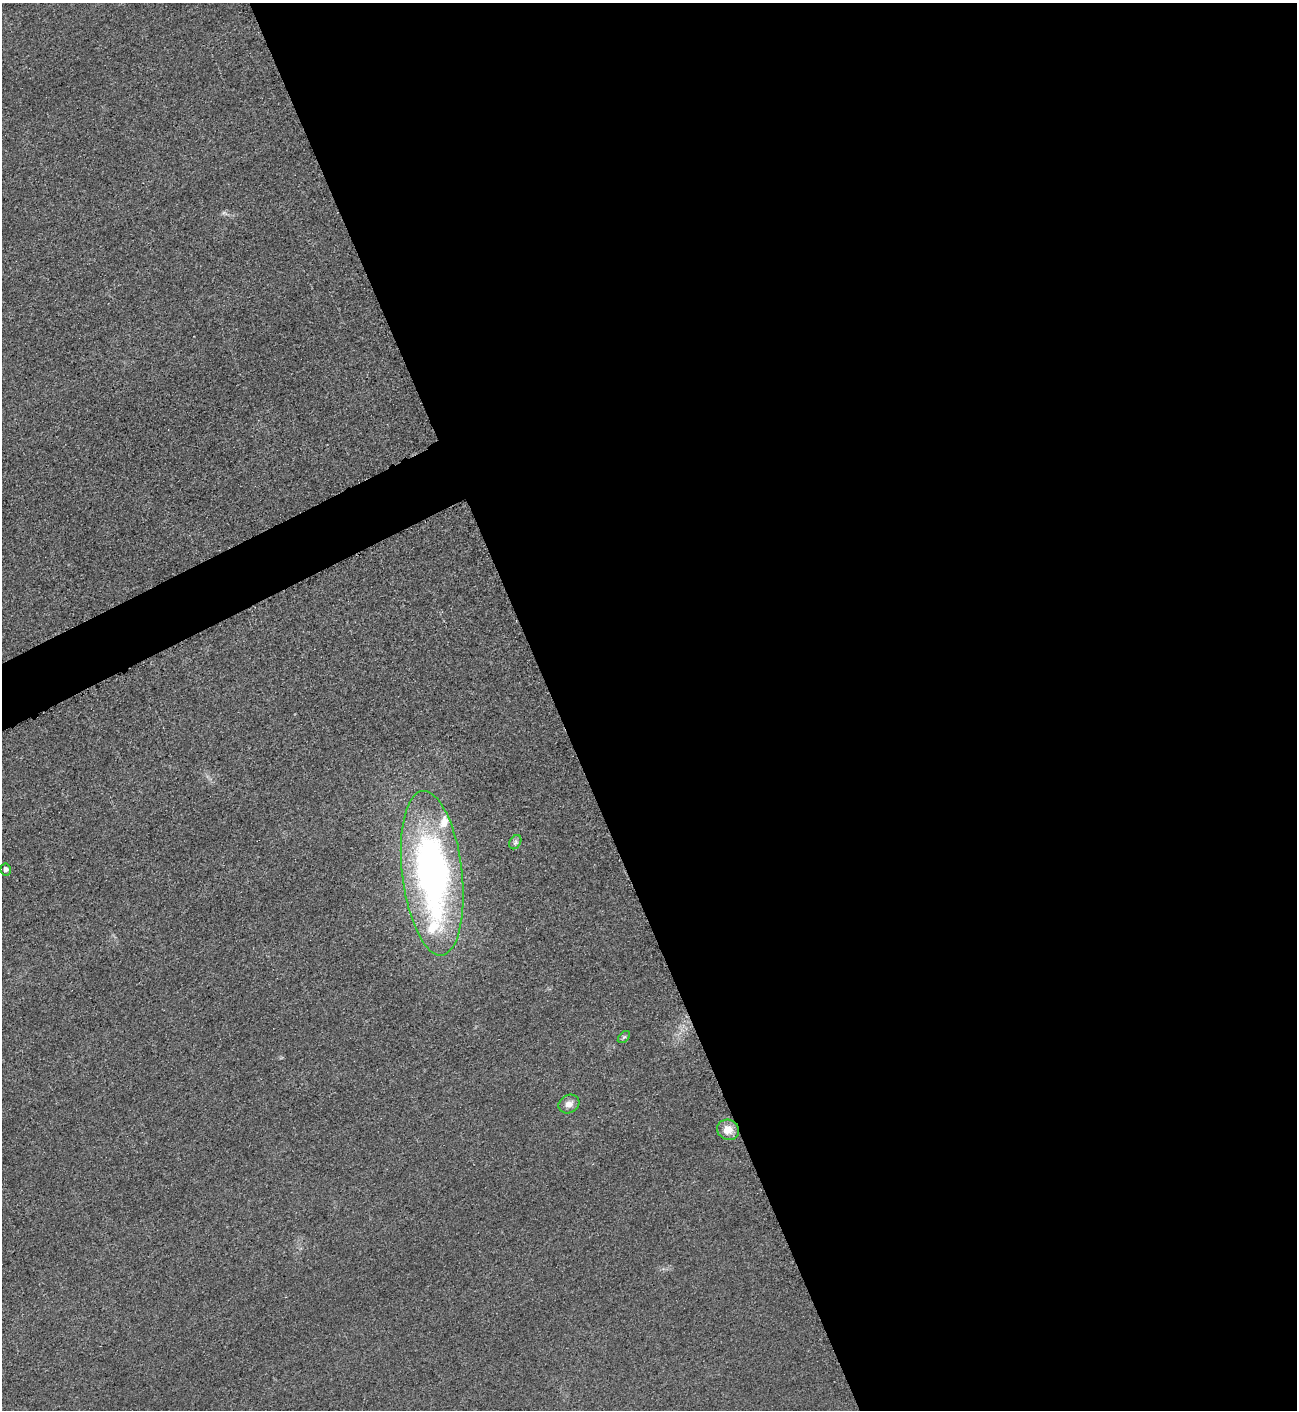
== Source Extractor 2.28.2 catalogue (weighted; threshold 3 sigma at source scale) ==
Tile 8 of 4 x 4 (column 4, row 2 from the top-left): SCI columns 4182-5476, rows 2827-4234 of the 5642 x 5652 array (HDU 1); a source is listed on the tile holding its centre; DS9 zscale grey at full resolution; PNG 1299 x 1412 px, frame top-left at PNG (2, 3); each listed source drawn as its Kron ellipse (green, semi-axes under 4 px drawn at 4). Shown black and unused: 59% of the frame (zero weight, under 3 of 5 exposures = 1% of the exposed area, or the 3 px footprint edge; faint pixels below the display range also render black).
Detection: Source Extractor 2.28.2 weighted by HDU 2 'WHT'; one run over the whole footprint, this tile lists its part. Background 0.0193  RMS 0.0051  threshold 0.0227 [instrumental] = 3 sigma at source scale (4.5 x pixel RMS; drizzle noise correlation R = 1.50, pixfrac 1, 0.05/0.05 arcsec/px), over >= 5 px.
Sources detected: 8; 2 inside a brighter listed object's ellipse — not listed separately; the other 6 listed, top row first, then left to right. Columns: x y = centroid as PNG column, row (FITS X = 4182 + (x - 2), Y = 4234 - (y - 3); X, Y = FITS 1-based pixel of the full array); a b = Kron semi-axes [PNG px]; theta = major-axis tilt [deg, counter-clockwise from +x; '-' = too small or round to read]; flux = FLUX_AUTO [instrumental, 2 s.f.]
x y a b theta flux
515 842 7 5 59 1.3
6 869 6 5 - 1.7
432 873 82 30 -83 210
624 1037 7 4 44 0.91
569 1104 11 9 27 3.3
728 1130 11 10 - 5.9